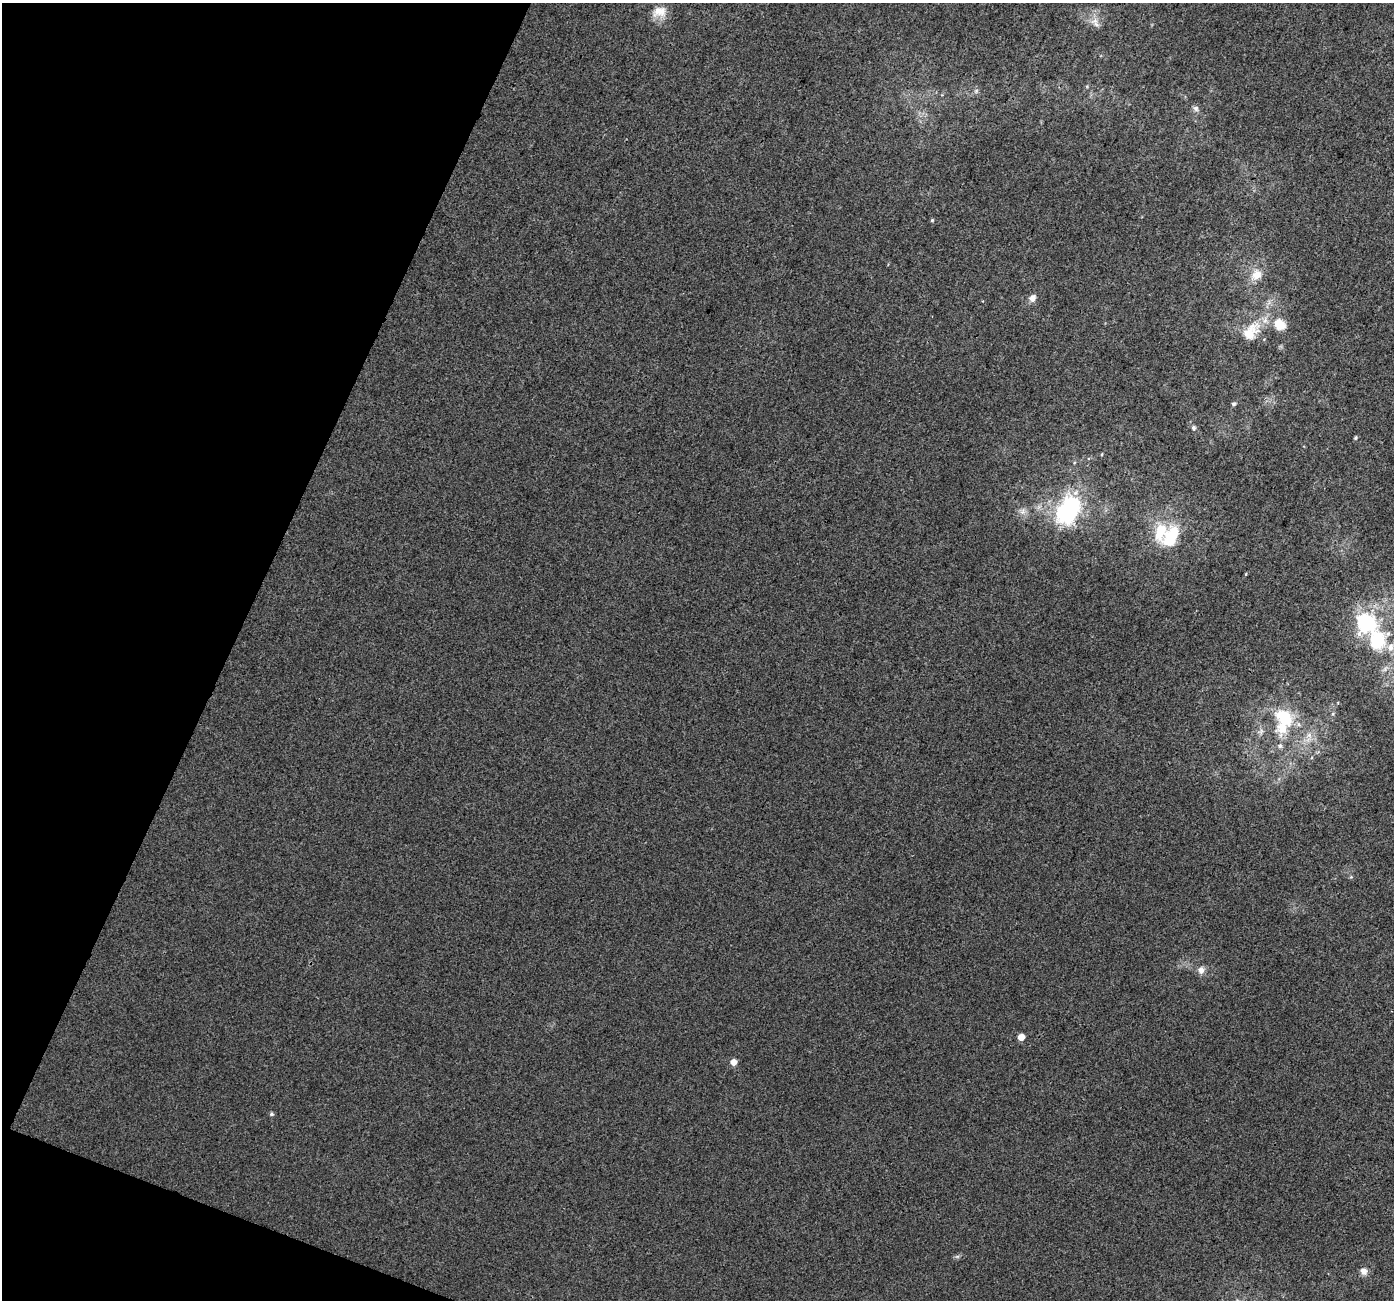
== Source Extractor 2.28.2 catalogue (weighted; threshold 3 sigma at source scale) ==
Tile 9 of 4 x 4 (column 1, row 3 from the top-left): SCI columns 34-1425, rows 1625-2922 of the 5625 x 5778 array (HDU 1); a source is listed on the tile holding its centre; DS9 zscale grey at full resolution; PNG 1396 x 1302 px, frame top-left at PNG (2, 3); no overlay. Shown black and unused: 19% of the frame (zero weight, under 3 of 4 exposures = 5% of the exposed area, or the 3 px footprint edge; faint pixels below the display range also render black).
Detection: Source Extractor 2.28.2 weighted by HDU 2 'WHT'; one run over the whole footprint, this tile lists its part. Background 0.00162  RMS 0.0036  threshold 0.0163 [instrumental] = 3 sigma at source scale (4.5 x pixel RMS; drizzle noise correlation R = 1.50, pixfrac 1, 0.0396/0.0396 arcsec/px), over >= 5 px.
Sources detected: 30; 3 inside a brighter listed object's ellipse — not listed separately; the other 27 listed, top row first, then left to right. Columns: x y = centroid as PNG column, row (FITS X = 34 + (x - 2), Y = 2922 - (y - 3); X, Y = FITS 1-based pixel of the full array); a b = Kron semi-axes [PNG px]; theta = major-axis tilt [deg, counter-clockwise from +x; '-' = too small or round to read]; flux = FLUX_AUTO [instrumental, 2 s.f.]
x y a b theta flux
659 12 19 14 14 4.9
1095 21 13 8 16 2.7
1196 108 8 7 - 1.2
932 220 5 4 - 0.44
1256 275 18 15 50 5.4
1032 298 9 7 59 2.1
1279 324 16 13 -44 6.7
1250 332 31 18 47 11
1233 404 5 5 - 0.73
1194 428 7 5 -86 0.86
1355 438 5 4 - 0.5
1102 454 4 3 - 0.34
1023 511 10 8 66 1.9
1067 511 32 20 61 43
1171 536 30 17 57 15
1365 622 15 14 - 35
1377 640 33 27 85 24
1333 714 6 4 -73 0.47
1284 717 33 21 -39 16
1280 746 6 6 - 0.97
1351 877 5 5 - 0.44
1201 970 10 9 - 2
1021 1037 5 5 - 4.2
734 1062 5 5 - 3.1
271 1114 6 5 - 0.66
957 1256 7 4 0 0.66
1363 1271 8 8 - 2.1